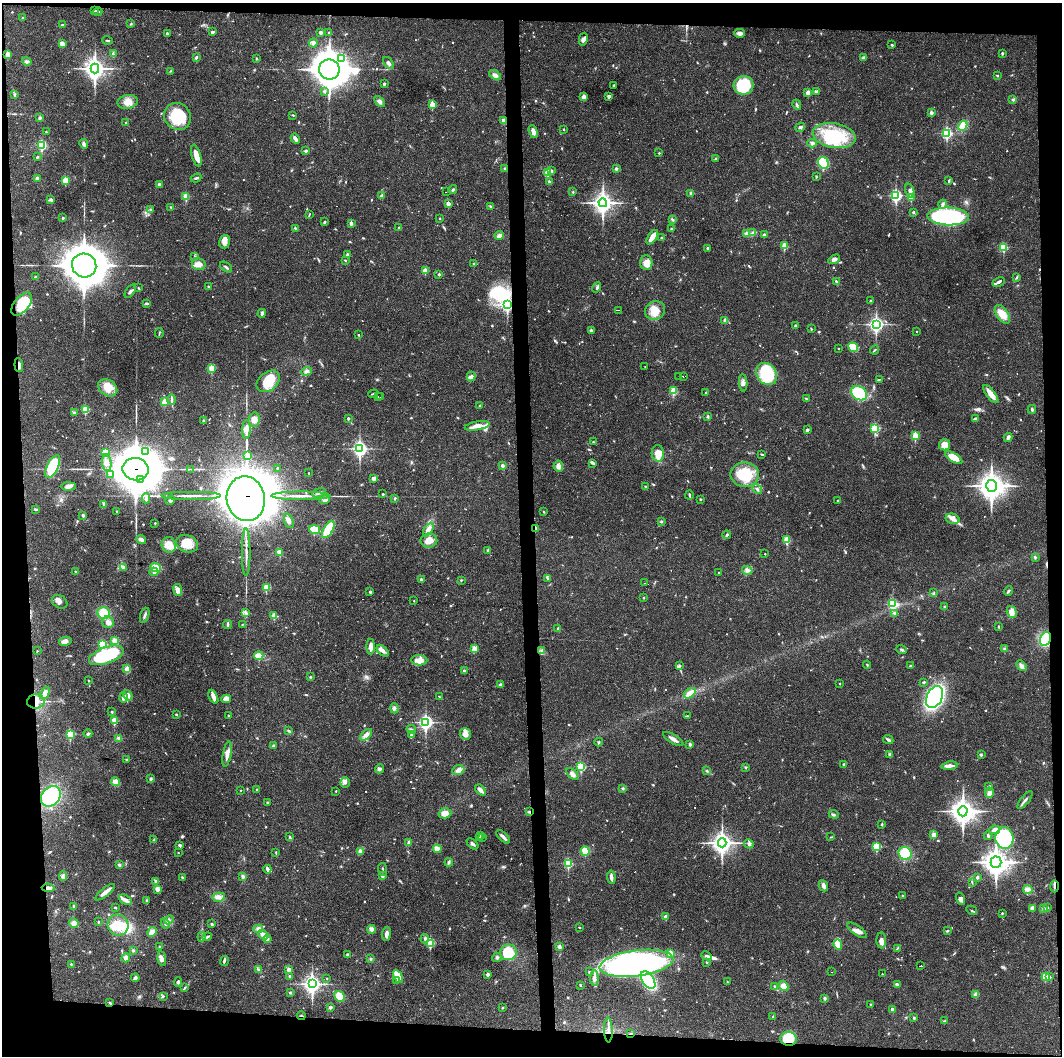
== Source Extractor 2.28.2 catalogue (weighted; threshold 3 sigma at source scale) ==
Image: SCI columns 1-4239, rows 1-4215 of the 4239 x 4216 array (HDU 1 of 3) = the unmasked area's bounding box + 8 px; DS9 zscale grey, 4 x 4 block average (1 PNG px = mean of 4 x 4 image px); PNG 1064 x 1058 px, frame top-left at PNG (2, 3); each listed source drawn as its Kron ellipse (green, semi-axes under 4 px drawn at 4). Shown black and unused: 9% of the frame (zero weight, under 3 of 4 exposures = <1% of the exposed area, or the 3 px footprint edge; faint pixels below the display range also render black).
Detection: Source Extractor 2.28.2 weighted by HDU 2 'WHT'. Background 0.0269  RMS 0.0024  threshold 0.0106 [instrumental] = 3 sigma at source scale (4.5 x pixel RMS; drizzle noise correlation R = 1.50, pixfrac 1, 0.05/0.05 arcsec/px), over >= 5 px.
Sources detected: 920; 6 too faint to see at this stretch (4 x 4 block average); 10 inside a brighter object's white glare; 5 cosmic-ray / hot-pixel residue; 2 long thin detections or spike segments (spike, bleed or trail) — neither listed nor drawn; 6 coinciding with a brighter row at this scale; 33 inside a brighter listed object's ellipse — not listed separately; of the other 858, all 500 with FLUX_AUTO >= 1.11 (the completeness limit of this list) listed and drawn (358 fainter detections not listed), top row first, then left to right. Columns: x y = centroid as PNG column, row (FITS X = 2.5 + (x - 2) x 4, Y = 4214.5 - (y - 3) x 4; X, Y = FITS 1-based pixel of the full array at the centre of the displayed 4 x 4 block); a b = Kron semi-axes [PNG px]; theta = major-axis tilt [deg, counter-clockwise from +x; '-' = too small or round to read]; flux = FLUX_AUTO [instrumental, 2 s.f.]
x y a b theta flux
95 11 2 2 - 1.2
98 12 4 2 - 2.1
23 18 2 2 - 3.7
131 24 3 2 - 1.2
63 25 3 2 - 1.3
212 32 4 3 - 2.6
320 32 3 3 - 3.5
167 33 2 2 - 4.7
329 33 3 2 - 1.1
740 33 5 4 - 5.5
583 39 6 4 77 5.2
107 41 5 2 - 1.4
313 43 4 3 - 3.2
62 44 2 2 - 15
892 45 3 2 - 1.7
1002 53 2 2 - 5
8 54 2 2 - 30
113 54 2 2 - 1.2
864 57 4 3 - 3.5
196 58 3 2 - 2.5
341 58 3 2 - 14
256 59 2 2 - 1.6
27 61 5 3 - 3.4
388 63 7 3 -52 3.4
95 68 5 4 - 800
329 69 10 10 - 2900
171 71 4 2 - 1.2
495 75 7 4 -35 5.6
997 76 4 2 - 1.2
384 84 2 2 - 5.6
614 85 2 2 - 2.1
744 85 10 9 - 71
324 91 3 2 - 2.3
817 91 3 3 - 1.9
808 93 2 2 - 18
14 94 3 2 - 1.4
609 96 4 3 - 2.8
584 97 2 2 - 27
1013 100 3 2 - 1.5
380 101 6 4 -45 4.4
127 102 10 7 12 14
432 104 2 2 - 41
797 105 5 2 - 2.3
931 112 2 2 - 9.7
293 115 4 2 - 1.5
177 116 14 13 - 60
40 118 2 2 - 8.6
504 121 3 2 - 8.3
126 123 2 2 - 3
963 126 5 4 - 22
800 127 5 3 - 2.7
564 129 2 2 - 1.2
533 131 6 3 -71 8.2
46 132 3 2 - 1.3
947 133 3 2 - 160
834 136 21 12 -10 80
295 139 5 3 - 5.1
812 143 5 4 - 3.3
84 144 5 3 - 3.1
42 145 2 2 - 110
306 151 2 2 - 7.3
659 153 2 2 - 3
196 156 11 4 -73 15
37 157 3 2 - 1.9
716 158 3 2 - 1.2
823 163 6 5 - 75
505 168 2 2 - 1.6
616 169 2 2 - 8.1
551 171 2 2 - 5.7
548 172 2 2 - 48
816 177 3 2 - 1.1
37 178 4 3 - 3.3
196 178 5 2 - 2
65 180 2 2 - 45
549 181 2 2 - 4.6
949 181 4 2 - 1.6
159 184 4 3 - 2.5
453 190 4 2 - 1.8
910 191 7 4 -73 4.3
446 192 2 2 - 2.3
573 192 2 2 - 1.2
691 193 4 3 - 2.1
896 195 3 2 - 240
186 196 2 2 - 51
382 196 2 2 - 12
911 198 2 2 - 27
51 200 2 2 - 8.1
603 203 4 4 - 770
448 204 2 2 - 20
943 204 4 3 - 3.2
491 206 3 2 - 1.2
171 207 3 2 - 2.7
151 209 3 2 - 1.7
913 212 3 2 - 1.5
309 215 4 2 - 1.3
948 216 20 9 -2 210
63 218 2 2 - 5.1
439 219 2 2 - 2.1
672 219 4 2 - 1.9
324 222 3 2 - 1.5
351 223 2 2 - 13
399 227 3 2 - 1.4
295 228 3 2 - 1.3
671 229 3 2 - 1.2
753 233 3 2 - 2.4
746 234 4 3 - 4.3
499 235 4 3 - 5.5
764 235 2 2 - 8.6
652 237 8 4 56 12
662 238 2 2 - 5.3
224 242 7 5 75 7.1
784 246 2 2 - 43
1004 247 2 2 - 80
708 248 2 2 - 7
347 255 3 2 - 3.6
195 257 2 2 - 3.2
834 259 6 4 30 4.7
345 260 2 2 - 1.3
474 263 2 2 - 3.5
646 263 7 6 - 10
199 264 7 6 - 11
84 265 12 11 - 4500
226 267 7 2 -38 2.5
425 271 2 2 - 27
439 274 2 2 - 5.6
35 277 2 2 - 3.4
1017 277 3 2 - 1.7
836 282 4 2 - 2.1
999 282 6 3 27 3.7
208 287 2 2 - 1.9
596 287 5 3 - 2.7
138 288 3 2 - 1.1
130 291 7 2 53 3.5
870 301 2 2 - 3.7
147 303 4 2 - 2.5
22 304 14 7 51 36
507 305 3 2 - 310
618 310 2 2 - 1.5
655 310 10 9 - 20
262 313 4 2 - 4.5
1002 314 10 6 -56 20
725 320 2 2 - 9.7
876 324 3 3 - 390
795 326 2 2 - 6.6
811 329 4 2 - 1.1
591 330 3 3 - 2.3
917 331 2 2 - 1.5
159 333 5 2 - 1.6
358 335 2 2 - 1.2
853 347 5 3 - 38
839 349 2 2 - 1.6
874 350 5 2 - 1.4
19 365 7 3 -84 4.3
645 366 2 2 - 2.6
212 368 2 2 - 51
307 371 5 3 - 3.1
767 374 12 9 -52 79
679 376 2 2 - 22
683 376 2 2 - 19
471 377 5 3 - 3.6
879 379 3 2 - 1.2
268 381 13 9 39 29
743 383 9 3 -87 4.4
108 388 10 7 -37 20
673 391 2 2 - 63
705 393 3 2 - 1.1
859 393 8 6 -31 64
373 394 5 2 - 1.4
991 394 11 3 -52 17
378 397 2 2 - 21
381 397 2 2 - 4.4
172 399 5 2 - 2.3
806 399 4 2 - 1.3
165 402 2 2 - 43
479 405 2 2 - 1.1
85 409 2 2 - 63
1032 409 4 2 - 2.5
75 412 3 2 - 1.3
708 416 3 2 - 1.8
348 418 2 2 - 5.4
975 418 4 2 - 1.7
254 420 7 5 79 11
204 421 3 2 - 3.2
477 426 13 4 10 13
875 428 2 2 - 100
246 429 9 3 87 7.4
807 430 4 3 - 2.7
915 436 2 2 - 59
1008 437 4 3 - 4.6
593 442 2 2 - 1.3
945 445 5 5 - 17
360 449 3 3 - 400
146 451 3 2 - 3.2
105 453 2 2 - 60
658 453 8 6 -87 18
762 455 3 2 - 1.2
248 456 2 2 - 40
954 458 10 4 -31 23
107 463 8 4 -86 7.7
593 463 3 2 - 1.2
53 466 12 5 65 57
503 466 2 2 - 11
558 466 5 4 - 6.5
277 468 2 2 - 1.5
136 469 13 11 -10 8000
190 469 4 2 - 1.4
308 473 2 2 - 1.7
110 474 3 2 - 1.7
745 475 14 12 -2 46
374 478 4 3 - 5.5
140 480 3 2 - 65
68 486 7 4 2 5.2
991 486 6 5 - 1500
645 487 2 2 - 1.4
757 489 5 2 - 2.5
319 493 7 2 20 3.5
383 494 2 2 - 1.3
689 495 4 2 - 2
191 496 30 2 0 11
301 496 29 2 0 12
146 498 5 3 - 3.4
395 498 2 2 - 2.5
246 499 22 19 -79 8900
700 499 3 2 - 1.4
170 500 5 3 - 2.4
325 500 5 3 - 3.5
838 500 2 2 - 3.3
104 504 4 3 - 3
36 509 4 2 - 1.3
117 512 2 2 - 1.5
544 512 3 2 - 1.2
83 515 2 2 - 10
953 519 7 5 -14 7.7
289 521 7 4 -69 7.1
661 521 3 2 - 1.6
155 523 2 2 - 2.4
315 529 5 4 - 37
328 529 10 4 59 45
428 529 7 4 59 12
535 529 2 2 - 12
727 535 4 3 - 2.6
141 540 5 3 - 5.1
429 540 8 7 - 17
787 540 2 2 - 56
187 544 11 8 -23 24
169 545 8 7 - 15
488 550 3 2 - 1.7
246 552 24 2 -90 9.9
280 553 2 2 - 27
765 554 2 2 - 1.4
1035 557 3 2 - 1.4
123 567 3 3 - 2.5
156 567 6 4 -23 17
747 570 5 3 - 4.2
76 572 3 2 - 1.9
154 572 4 3 - 3.3
718 572 2 2 - 1.9
421 579 2 2 - 9.4
548 579 4 2 - 1.3
461 580 3 2 - 1.1
645 583 2 2 - 24
266 588 2 2 - 38
178 590 6 4 -83 8.2
1008 591 5 2 - 2.2
370 592 2 2 - 3
934 593 3 2 - 1.7
643 597 2 2 - 1.4
414 601 2 2 - 1.5
60 602 8 6 -34 6.8
893 604 3 2 - 140
945 607 2 2 - 6.7
1012 612 6 4 -75 11
104 613 6 5 - 35
246 613 4 2 - 2.4
894 613 2 2 - 3.6
145 615 8 2 70 4.2
274 616 2 2 - 23
108 622 6 5 - 6.9
227 624 4 2 - 3
242 624 2 2 - 1.5
999 627 3 2 - 1.2
558 628 2 2 - 5.7
1046 639 7 5 65 64
65 641 6 4 14 7
114 641 2 2 - 34
102 645 3 2 - 120
371 647 7 3 89 9.4
474 649 2 2 - 29
1004 649 4 3 - 2.5
901 650 5 2 - 2.6
37 651 2 2 - 1.6
383 651 7 3 -40 5.9
542 651 2 2 - 1.2
106 655 18 8 20 100
259 656 4 3 - 22
419 660 8 5 -2 11
867 665 4 2 - 1.2
679 666 3 2 - 1.4
910 666 3 2 - 1.7
1021 666 6 3 -48 6.3
127 669 2 2 - 31
464 671 2 2 - 7.8
310 677 2 2 - 1.4
88 680 2 2 - 1.9
924 682 3 2 - 2.5
840 683 2 2 - 2
500 685 4 3 - 2.3
45 693 6 4 65 12
690 693 7 3 37 22
128 695 5 4 - 5.2
213 697 7 4 -66 7.9
439 697 3 2 - 1.2
934 697 11 7 63 250
123 698 5 4 - 5.4
226 699 5 4 - 8.5
36 701 9 7 7 14
394 708 5 3 - 3.1
112 712 2 2 - 1.4
176 715 3 2 - 1.1
228 716 2 2 - 3.5
687 716 4 2 - 1.4
114 720 2 2 - 44
426 722 3 3 - 370
411 729 5 2 - 2
289 731 3 2 - 2
88 733 4 3 - 2.3
70 734 2 2 - 100
412 734 4 2 - 2.2
465 734 6 5 - 8.2
366 735 7 4 46 6.6
119 738 3 3 - 4.4
673 739 11 3 -31 8.7
888 740 5 3 - 2.8
599 742 4 2 - 1.6
690 744 4 3 - 2.4
273 746 2 2 - 3
227 754 12 4 79 10
890 754 3 2 - 1.8
981 755 3 2 - 1.7
126 760 3 2 - 1.3
844 764 2 2 - 4.9
949 766 8 4 8 5.3
581 767 2 2 - 100
746 767 2 2 - 1.4
379 769 5 4 - 3.1
458 770 6 4 21 6.4
707 771 3 2 - 1.3
572 774 7 3 -43 5.6
151 779 3 3 - 2.5
116 782 4 3 - 15
345 783 5 5 - 4.2
989 787 4 3 - 2.5
623 788 3 2 - 1.3
257 789 2 2 - 1.5
241 790 2 2 - 1.2
480 790 6 3 -49 6.3
336 791 2 2 - 1.7
989 793 5 3 - 9.4
51 796 11 8 47 99
1025 800 11 2 51 4
267 803 2 2 - 1.6
963 811 5 4 - 1300
529 812 3 2 - 1.8
445 813 6 5 - 12
834 814 5 2 - 1.5
882 824 2 2 - 4.1
995 830 5 3 - 10
934 835 2 2 - 26
481 836 3 2 - 1.7
988 836 4 2 - 2.3
290 837 4 2 - 1.8
479 837 2 2 - 2.6
482 837 2 2 - 2.6
503 837 8 3 -46 5.7
831 837 4 2 - 1.1
1004 838 11 9 -84 110
154 840 3 2 - 2.3
409 843 3 2 - 4.4
722 843 4 4 - 850
472 844 7 2 -44 3.8
749 844 5 4 - 3.6
180 845 3 2 - 3.6
877 847 2 2 - 79
437 849 4 3 - 12
360 851 4 3 - 3
585 851 5 4 - 34
178 853 2 2 - 1.2
276 853 3 2 - 1.1
905 853 7 6 - 48
449 862 4 2 - 2
996 862 5 5 - 1500
568 863 2 2 - 110
119 865 3 2 - 2.2
267 869 4 2 - 5.4
383 869 6 2 -84 2
63 876 5 3 - 6
243 876 4 3 - 3
382 876 3 3 - 3.3
182 877 3 2 - 1.7
611 877 7 2 -83 8.1
977 877 2 2 - 7.1
156 882 2 2 - 11
972 883 3 2 - 1.3
823 886 6 3 -64 5.5
1054 886 6 2 89 2.6
48 888 6 3 -2 5.4
157 889 4 4 - 5.1
1028 890 5 4 - 4.5
105 892 12 2 38 12
902 896 2 2 - 1.3
219 897 6 4 12 5.6
960 899 6 4 -73 4.9
125 900 7 4 -29 5.8
146 900 2 2 - 1.5
74 906 3 2 - 2.3
1047 907 3 2 - 1.2
115 908 3 2 - 1.3
1032 908 4 3 - 5.3
1044 909 3 3 - 3
972 910 5 2 - 1.7
1002 913 3 2 - 1.3
666 917 2 2 - 17
169 920 5 2 - 2.5
98 922 3 2 - 1.3
74 923 5 4 - 6.7
165 923 5 2 - 2.3
212 924 3 2 - 1.7
118 925 11 10 - 27
579 927 2 2 - 1.3
258 929 5 4 - 6
371 929 4 3 - 6.7
857 930 11 4 -35 8.9
947 931 3 2 - 2.2
152 932 5 4 - 10
386 934 7 2 84 7.7
263 935 5 4 - 9.4
202 937 5 2 - 1.9
207 937 5 2 - 2.3
267 939 4 3 - 4.5
425 939 4 3 - 2.4
881 940 8 5 -86 7.6
430 943 3 2 - 95
838 944 5 3 - 21
559 946 3 3 - 4.7
160 947 3 2 - 2.7
897 948 4 2 - 1.5
133 950 3 2 - 2.2
508 952 8 7 - 45
670 953 2 2 - 24
347 955 3 2 - 2.2
706 956 5 3 - 4
497 957 5 2 - 2.2
126 958 4 3 - 5.5
162 959 7 4 -81 5.7
371 959 3 3 - 2.1
224 961 5 2 - 2.1
707 962 2 2 - 3.8
636 963 37 13 7 500
71 964 3 2 - 1.3
921 966 2 2 - 45
259 970 4 3 - 2.5
288 970 2 2 - 20
589 972 3 2 - 1.4
832 972 2 2 - 2.5
488 974 2 2 - 9.6
882 974 2 2 - 1.4
290 976 2 2 - 4.5
398 976 7 4 -61 22
1045 976 2 2 - 43
1049 977 4 3 - 3.1
135 978 4 2 - 5.4
327 978 2 2 - 1.3
594 978 8 4 90 6.3
396 980 4 3 - 2.6
648 980 10 6 -55 120
178 982 5 3 - 2.7
727 982 2 2 - 1.8
312 984 4 3 - 580
897 984 3 2 - 4.1
580 985 3 2 - 1.4
784 986 5 4 - 12
775 987 3 2 - 1.9
184 988 4 2 - 2.2
290 993 3 2 - 1.4
976 994 3 3 - 7.5
163 996 3 2 - 1.4
339 996 6 4 -41 20
825 998 2 2 - 6.5
110 1003 3 2 - 1.3
871 1005 3 2 - 2
330 1007 3 3 - 2.9
502 1008 2 2 - 1.5
892 1009 2 2 - 9.5
301 1016 4 2 - 1.7
773 1017 2 2 - 1.7
914 1018 3 2 - 1.9
945 1021 3 2 - 1.3
608 1030 12 2 -88 6.7
631 1033 3 2 - 1.5
789 1039 8 7 - 46
Overlapping masked pixels (flux is a lower limit): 17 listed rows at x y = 504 121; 507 305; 19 365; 136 469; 246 499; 535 529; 645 583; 1046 639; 36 701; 529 812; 1054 886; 48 888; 110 1003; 301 1016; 608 1030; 631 1033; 789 1039
Diffuse or blended objects may show on this block-average render without a row.